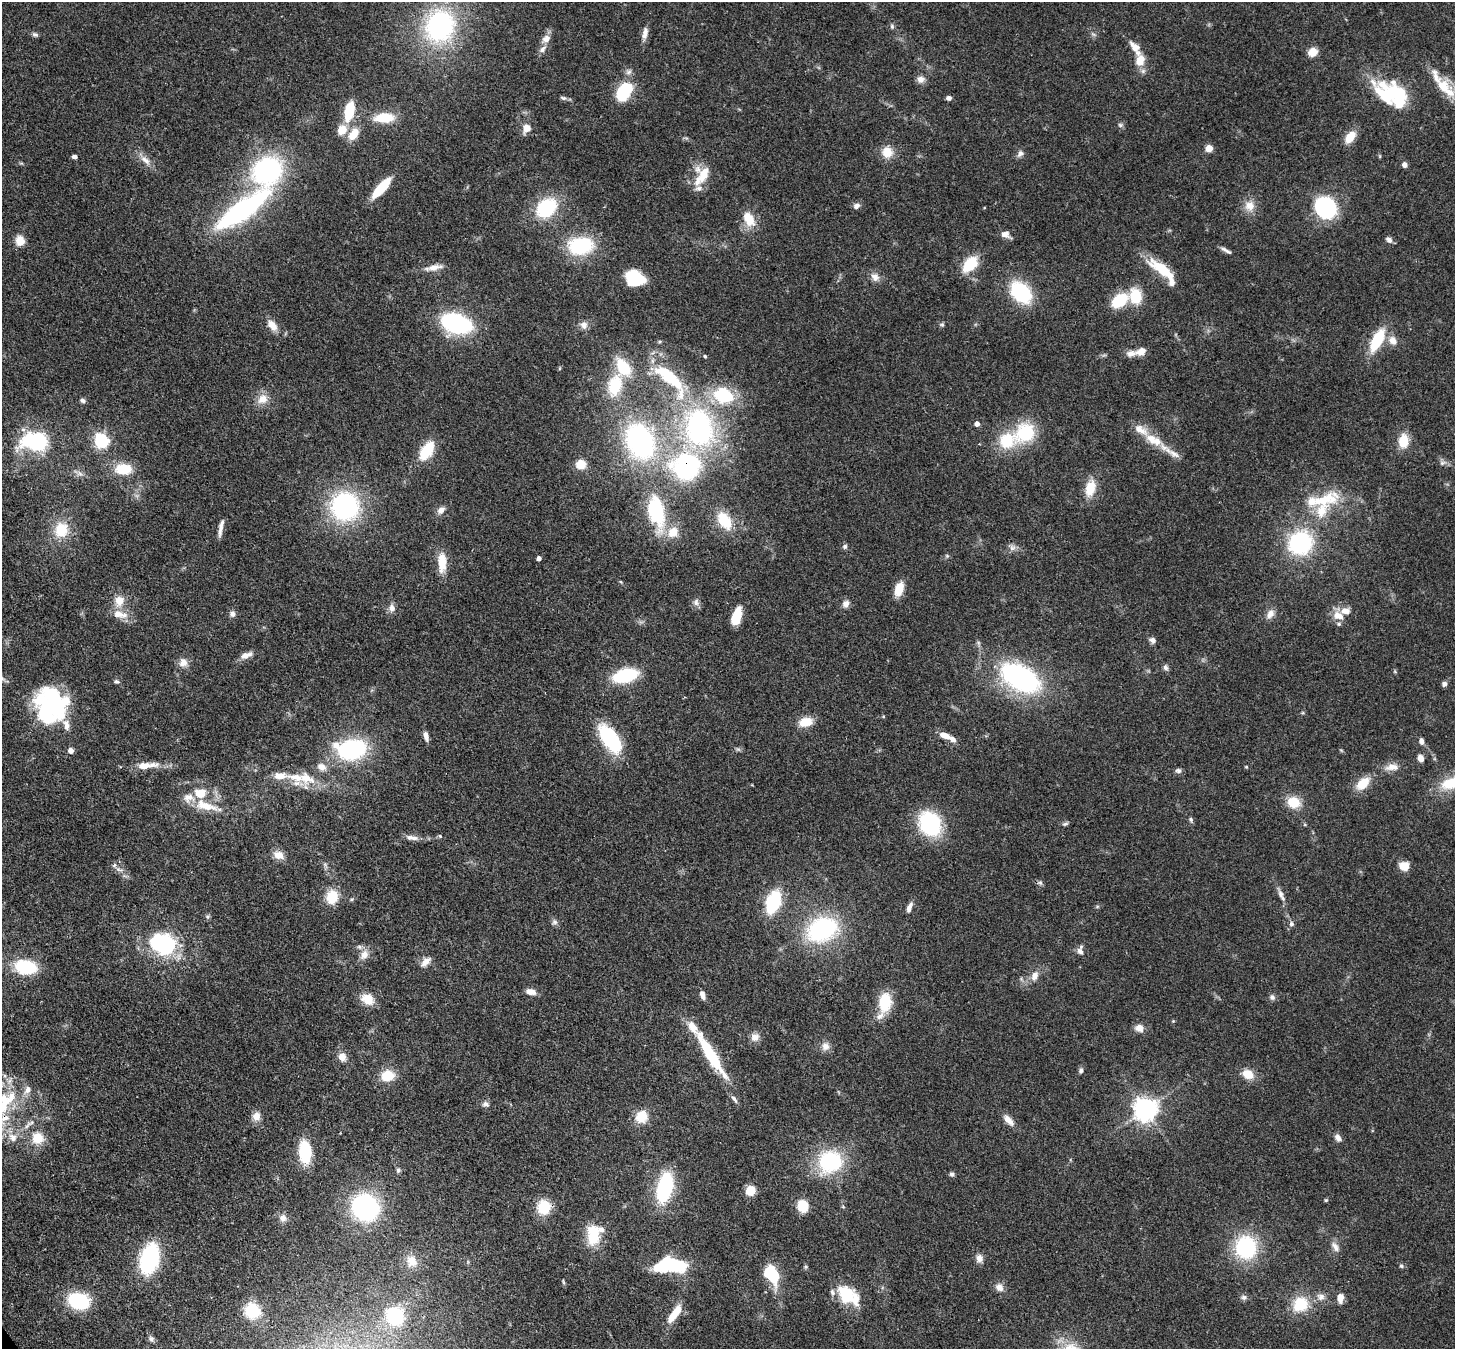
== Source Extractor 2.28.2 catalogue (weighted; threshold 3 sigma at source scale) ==
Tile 7 of 4 x 4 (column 3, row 2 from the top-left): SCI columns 2987-4439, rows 3045-4391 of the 5974 x 5947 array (HDU 1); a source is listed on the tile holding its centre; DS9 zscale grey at full resolution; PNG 1457 x 1351 px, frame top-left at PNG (2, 2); no overlay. Shown black and unused: <1% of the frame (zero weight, under 3 of 4 exposures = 7% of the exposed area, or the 3 px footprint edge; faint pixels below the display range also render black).
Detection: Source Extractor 2.28.2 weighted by HDU 2 'WHT'; one run over the whole footprint, this tile lists its part. Background 0.0965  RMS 0.004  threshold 0.018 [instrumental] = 3 sigma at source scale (4.5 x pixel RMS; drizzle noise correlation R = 1.50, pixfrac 1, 0.05/0.05 arcsec/px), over >= 5 px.
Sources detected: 245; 8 inside a brighter object's white glare — not listed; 28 inside a brighter listed object's ellipse — not listed separately; the other 209 listed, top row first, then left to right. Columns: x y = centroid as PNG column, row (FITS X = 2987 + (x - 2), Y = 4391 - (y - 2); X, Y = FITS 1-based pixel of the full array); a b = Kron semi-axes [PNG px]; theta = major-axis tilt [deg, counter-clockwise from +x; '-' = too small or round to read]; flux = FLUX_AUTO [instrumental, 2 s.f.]
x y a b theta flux
440 26 31 28 68 63
892 26 7 5 -71 0.78
645 33 16 7 77 2.4
35 35 8 6 -11 0.95
546 39 12 9 36 2.6
1135 48 23 10 -56 4.6
543 49 12 7 54 1.9
1313 52 8 7 - 5.7
1140 60 13 10 74 6
920 79 10 9 - 2.3
1444 87 32 13 -46 13
624 92 21 13 60 20
1394 94 41 23 -18 34
563 98 9 5 -21 0.97
949 98 6 5 - 1.4
349 111 17 8 76 15
384 118 22 11 3 10
1120 125 7 5 -2 0.87
526 128 12 10 73 3.4
342 130 12 10 52 5.1
353 134 14 9 57 6.5
1350 137 15 9 53 5.6
1209 148 5 5 - 10
887 152 15 13 -66 5.6
1020 153 10 7 47 1.6
74 157 6 4 5 1.2
145 160 15 7 -39 3.1
1404 164 7 5 -66 1.4
267 171 31 26 38 60
702 176 31 12 54 9
381 188 21 7 48 17
856 206 8 7 - 1.6
1249 206 14 13 - 4.6
1325 207 17 15 -46 44
546 208 21 16 41 25
243 210 65 18 36 72
749 219 21 13 -62 7.2
1005 234 11 8 -17 2.5
20 240 10 9 - 4.7
1389 240 9 6 -45 1.5
580 246 25 17 10 28
1226 250 15 4 -29 1.5
970 264 13 8 49 18
433 268 22 7 11 3.9
1163 270 36 10 -36 14
875 277 12 10 -49 2.7
634 278 16 13 -22 19
1021 292 18 13 -48 35
1136 296 17 12 -81 11
1119 300 18 11 35 15
456 323 23 14 -17 58
272 325 14 9 -49 4
584 325 10 9 - 2.2
942 325 6 4 0 0.62
1377 340 22 10 63 19
1393 340 13 10 -64 3.4
660 342 5 4 - 0.55
1141 351 12 8 26 3.3
705 356 4 3 - 0.52
623 367 24 14 -58 13
670 378 53 16 -45 32
615 385 20 12 76 18
723 395 23 17 -22 20
262 399 15 12 37 4.6
83 400 6 5 - 1.2
977 424 5 5 - 2.2
699 428 34 23 -81 77
1025 432 22 19 35 22
1152 440 18 12 -52 6.5
34 441 31 20 1 33
101 441 6 6 - 93
640 441 35 25 -64 74
1403 441 15 10 87 8.4
427 451 16 9 56 18
1174 454 18 7 -28 3.1
1442 463 8 5 29 1.1
581 464 9 8 - 6.4
686 468 39 29 -21 50
123 469 15 10 0 12
1090 488 20 11 75 8.2
1324 499 43 17 17 18
345 506 24 24 - 63
441 510 11 8 43 2.1
656 511 39 18 -78 30
724 520 22 13 -57 13
221 527 23 5 80 2.6
61 530 15 13 80 12
1300 543 21 19 36 43
845 546 6 6 - 0.96
1012 548 9 7 0 1.7
947 556 6 4 -45 0.5
539 558 4 4 - 1.6
442 562 23 9 -89 7.9
899 589 14 8 72 7.8
119 601 14 12 76 5.4
696 602 10 7 84 1.7
846 604 9 8 - 2.1
391 608 10 8 89 2.1
232 614 8 7 - 1.5
1270 614 13 9 57 2.8
1338 616 15 9 -23 4.7
736 617 16 8 72 11
1153 640 8 7 - 1.5
246 655 14 7 22 3.2
183 663 12 11 - 3.1
1165 667 9 6 -58 1.2
625 675 21 11 14 27
1020 678 35 20 -29 78
117 681 8 5 -27 0.86
1444 684 6 5 - 1.5
48 711 41 27 27 43
806 722 14 9 15 7.3
945 735 12 6 -17 3.6
426 736 10 5 -74 2.4
610 739 31 14 -55 31
1421 741 8 6 -85 1.5
352 749 25 16 4 50
71 751 5 4 - 3.1
1420 758 7 6 - 2.4
146 765 27 8 5 6.7
322 767 12 9 -24 3
1246 767 5 3 - 0.38
1392 767 18 9 6 3.8
1179 771 7 6 - 1.1
280 776 17 9 1 4.9
306 778 27 15 -23 9.2
1363 783 16 10 44 8.1
1451 783 31 16 24 13
1294 802 14 12 -20 8.4
206 806 35 12 -18 9.9
1191 819 7 5 -71 0.72
930 824 22 18 -60 38
1065 824 9 5 14 0.81
440 836 5 4 - 0.46
414 838 9 7 -19 1.8
279 855 12 9 -28 3.8
114 865 6 5 - 0.86
1404 866 10 8 0 5.5
1040 883 7 5 -68 0.91
1281 895 18 6 -65 2.2
332 897 15 12 86 9.5
773 902 17 10 70 31
909 907 14 6 69 1.9
554 922 8 7 - 1.2
1292 924 7 6 - 1
822 929 25 18 23 57
163 943 27 20 -5 42
1080 951 10 7 -60 1.8
364 955 14 10 57 3.4
425 962 15 7 43 2.8
25 967 18 11 -8 24
1035 976 11 8 68 3.2
531 992 12 7 -14 2.9
702 995 10 5 -72 2.1
1272 997 7 7 - 1.2
367 999 16 12 -32 6.3
885 1002 16 10 84 17
880 1016 14 8 35 2.7
1173 1021 4 4 - 0.4
1139 1028 11 9 -6 2.9
755 1037 12 9 15 2.6
825 1046 11 10 - 2.6
711 1055 53 9 -58 30
342 1057 11 10 - 3.1
1081 1070 7 6 - 0.97
1248 1074 13 10 -28 6
387 1076 16 13 13 8.3
3 1104 55 34 68 44
485 1104 9 7 -20 1.4
1146 1109 7 7 - 360
256 1116 11 10 - 3
641 1117 13 12 - 8.2
1008 1120 15 7 -50 3.6
37 1138 15 14 - 7.8
1338 1138 9 6 -45 1.9
305 1152 18 10 -85 20
830 1161 18 16 13 41
398 1170 6 6 - 0.73
952 1174 7 5 -18 0.93
665 1187 24 12 77 37
750 1190 8 8 - 7.2
1326 1200 5 4 - 0.43
803 1206 10 9 - 10
365 1207 22 19 -49 62
544 1207 13 12 - 13
843 1207 5 3 - 0.4
283 1218 10 9 - 2.3
593 1237 19 15 89 11
1246 1247 21 19 -80 36
1335 1247 15 7 -59 2.4
979 1258 10 9 - 2.4
149 1259 21 12 75 59
412 1261 16 13 -52 5.3
675 1265 24 12 -14 28
1401 1266 6 5 - 0.72
806 1267 5 5 - 0.58
772 1274 15 10 -50 28
563 1282 8 3 -77 0.5
999 1287 11 9 -42 2.7
846 1294 18 14 -45 18
1244 1297 8 6 13 1.1
1321 1297 10 9 - 2.3
1340 1298 9 6 86 4
79 1301 18 13 -16 28
1300 1304 19 17 44 12
252 1311 14 13 - 15
674 1314 23 8 54 7.2
395 1316 20 18 -54 25
151 1339 8 6 -74 1.1
Overlapping masked pixels (flux is a lower limit): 2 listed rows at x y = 686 468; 3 1104
Isophote crosses this tile's border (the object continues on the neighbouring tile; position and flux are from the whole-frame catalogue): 2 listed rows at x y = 1451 783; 3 1104